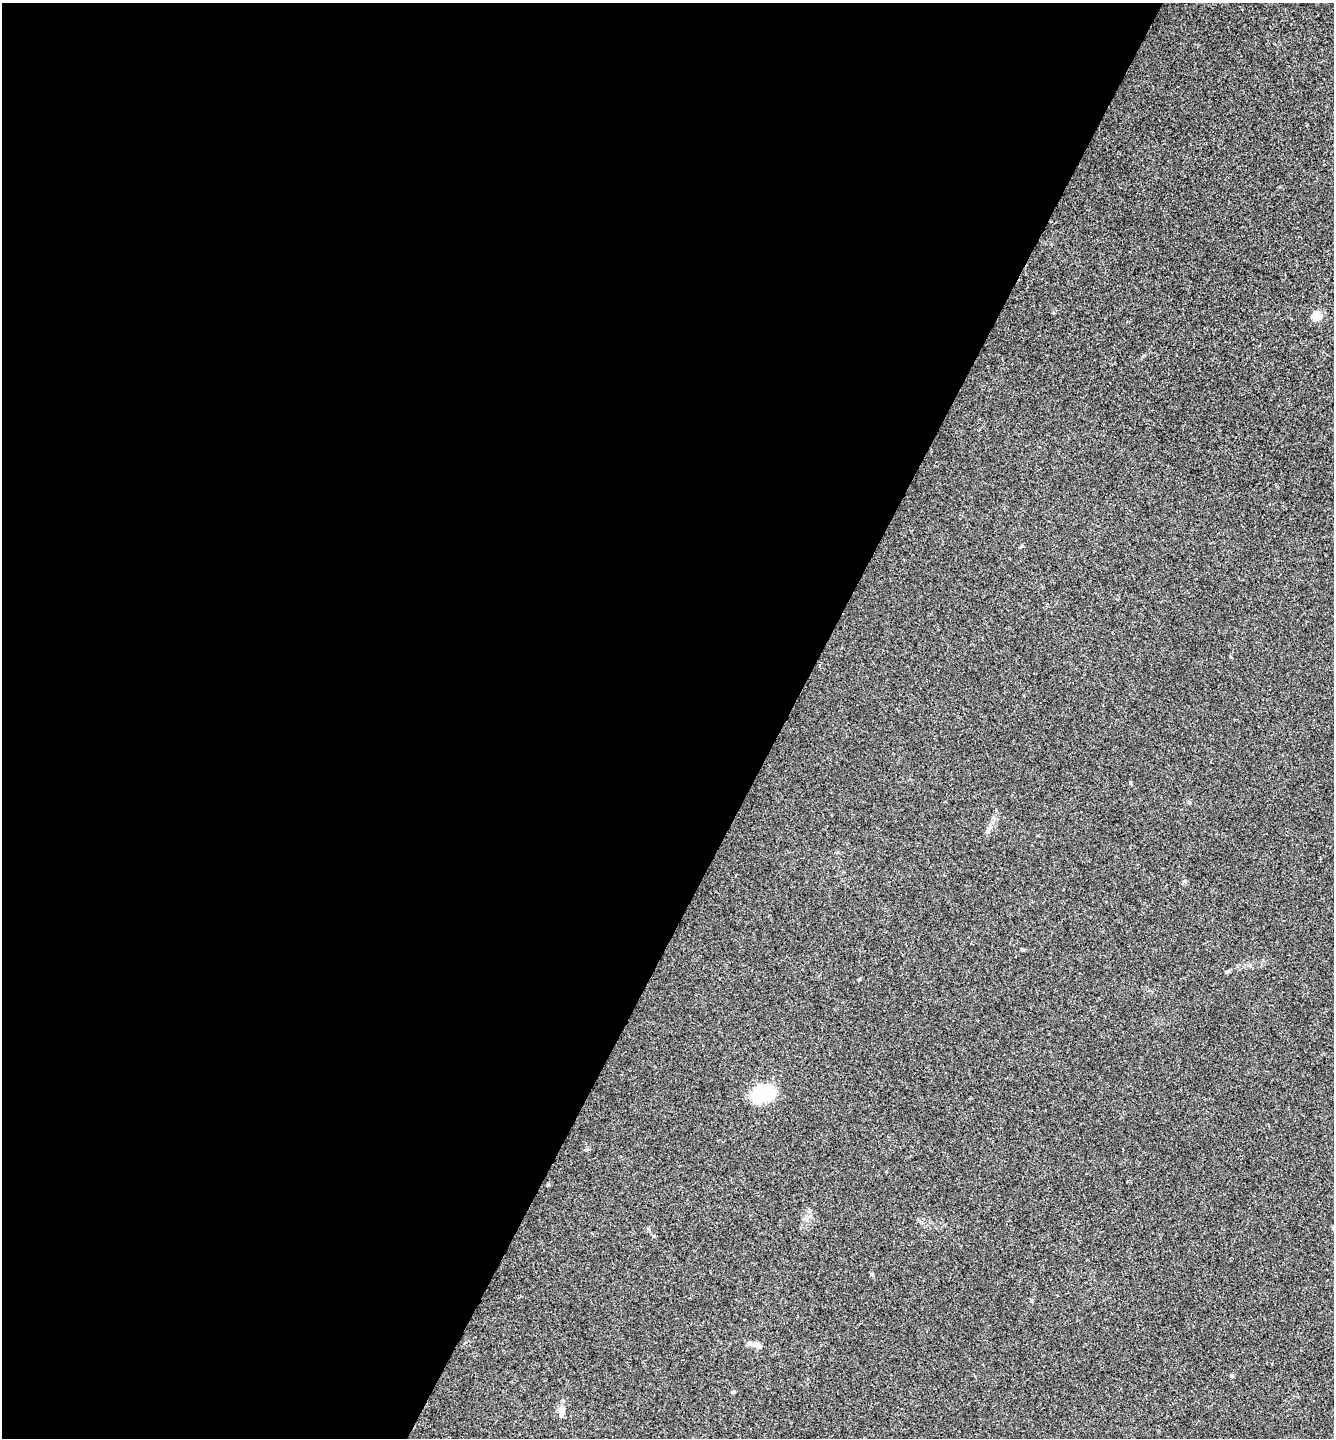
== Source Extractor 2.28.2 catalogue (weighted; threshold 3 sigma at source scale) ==
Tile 5 of 4 x 4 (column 1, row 2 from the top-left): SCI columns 148-1479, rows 2878-4313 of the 5761 x 5752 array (HDU 1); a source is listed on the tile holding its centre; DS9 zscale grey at full resolution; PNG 1336 x 1440 px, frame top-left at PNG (2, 3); no overlay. Shown black and unused: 59% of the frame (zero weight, under 3 of 4 exposures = <1% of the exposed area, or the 3 px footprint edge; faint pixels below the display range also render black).
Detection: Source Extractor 2.28.2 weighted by HDU 2 'WHT'; one run over the whole footprint, this tile lists its part. Background 0.0243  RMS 0.0045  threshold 0.0201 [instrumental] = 3 sigma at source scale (4.5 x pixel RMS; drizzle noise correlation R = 1.50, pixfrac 1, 0.05/0.05 arcsec/px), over >= 5 px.
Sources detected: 8; all 8 listed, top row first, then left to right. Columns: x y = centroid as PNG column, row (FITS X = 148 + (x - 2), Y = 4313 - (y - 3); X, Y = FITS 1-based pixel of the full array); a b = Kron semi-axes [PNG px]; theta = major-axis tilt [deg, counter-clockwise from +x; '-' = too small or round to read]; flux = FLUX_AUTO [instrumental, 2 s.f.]
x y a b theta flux
1316 316 5 5 - 22
1189 802 5 4 - 0.53
1227 971 6 4 3 0.57
762 1094 25 16 11 19
756 1344 9 6 -19 1.7
1232 1376 5 4 - 0.7
733 1392 5 4 - 0.58
562 1411 15 7 86 3.2